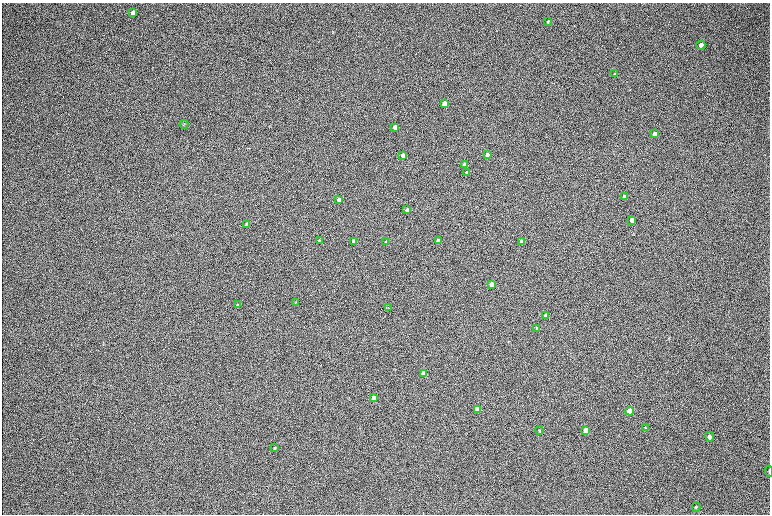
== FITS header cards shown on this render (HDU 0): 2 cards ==
NAXIS1  =                 1536 / length of data axis 1
NAXIS2  =                 1024 / length of data axis 2

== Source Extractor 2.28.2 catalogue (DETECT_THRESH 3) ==
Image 1536 x 1024 px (HDU 0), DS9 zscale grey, zoomed out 1/2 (1 PNG px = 2 x 2 image px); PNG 772 x 516 px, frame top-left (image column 1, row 1023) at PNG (2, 3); each listed source drawn as its Kron ellipse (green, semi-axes under 4 px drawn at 4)
Background 167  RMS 20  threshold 60.4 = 3 sigma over >= 5 px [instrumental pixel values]
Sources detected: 40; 1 cannot appear on this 1/2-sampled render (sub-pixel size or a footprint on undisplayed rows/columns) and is neither listed nor drawn; the other 39 listed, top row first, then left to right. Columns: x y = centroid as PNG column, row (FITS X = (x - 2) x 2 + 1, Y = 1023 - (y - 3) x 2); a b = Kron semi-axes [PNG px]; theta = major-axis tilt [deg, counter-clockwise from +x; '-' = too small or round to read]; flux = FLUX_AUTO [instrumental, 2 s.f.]
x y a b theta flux
133 13 4 3 - 19000
548 22 4 3 - 4500
701 45 4 4 - 21000
614 74 4 3 - 2700
444 103 4 3 - 52000
184 124 4 2 - 2600
395 127 3 3 - 25000
655 134 4 3 - 29000
487 154 3 3 - 13000
403 155 4 3 - 43000
464 165 4 3 - 30000
467 172 4 4 - 6200
624 196 4 3 - 8700
339 199 3 3 - 22000
407 210 3 3 - 15000
632 220 4 3 - 23000
247 224 3 3 - 18000
319 240 3 3 - 3100
354 241 3 3 - 43000
438 241 3 3 - 33000
386 242 4 3 - 4100
522 242 4 3 - 38000
492 284 4 3 - 39000
296 303 4 3 - 2600
237 305 3 3 - 3500
388 308 3 3 - 2000
546 316 3 3 - 18000
537 328 4 3 - 5400
424 374 4 3 - 110000
374 398 4 3 - 66000
477 409 4 3 - 170000
630 411 4 4 - 100000
645 428 3 2 - 2300
539 430 4 3 - 2900
586 430 4 4 - 80000
709 437 5 4 - 11000
275 448 4 3 - 3100
769 471 5 2 - 2600
696 507 5 3 - 3200
At the frame edge (FLAGS 8, measured only in part): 1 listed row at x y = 769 471
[1 sub-pixel or undisplayed-footprint detection neither listed nor drawn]